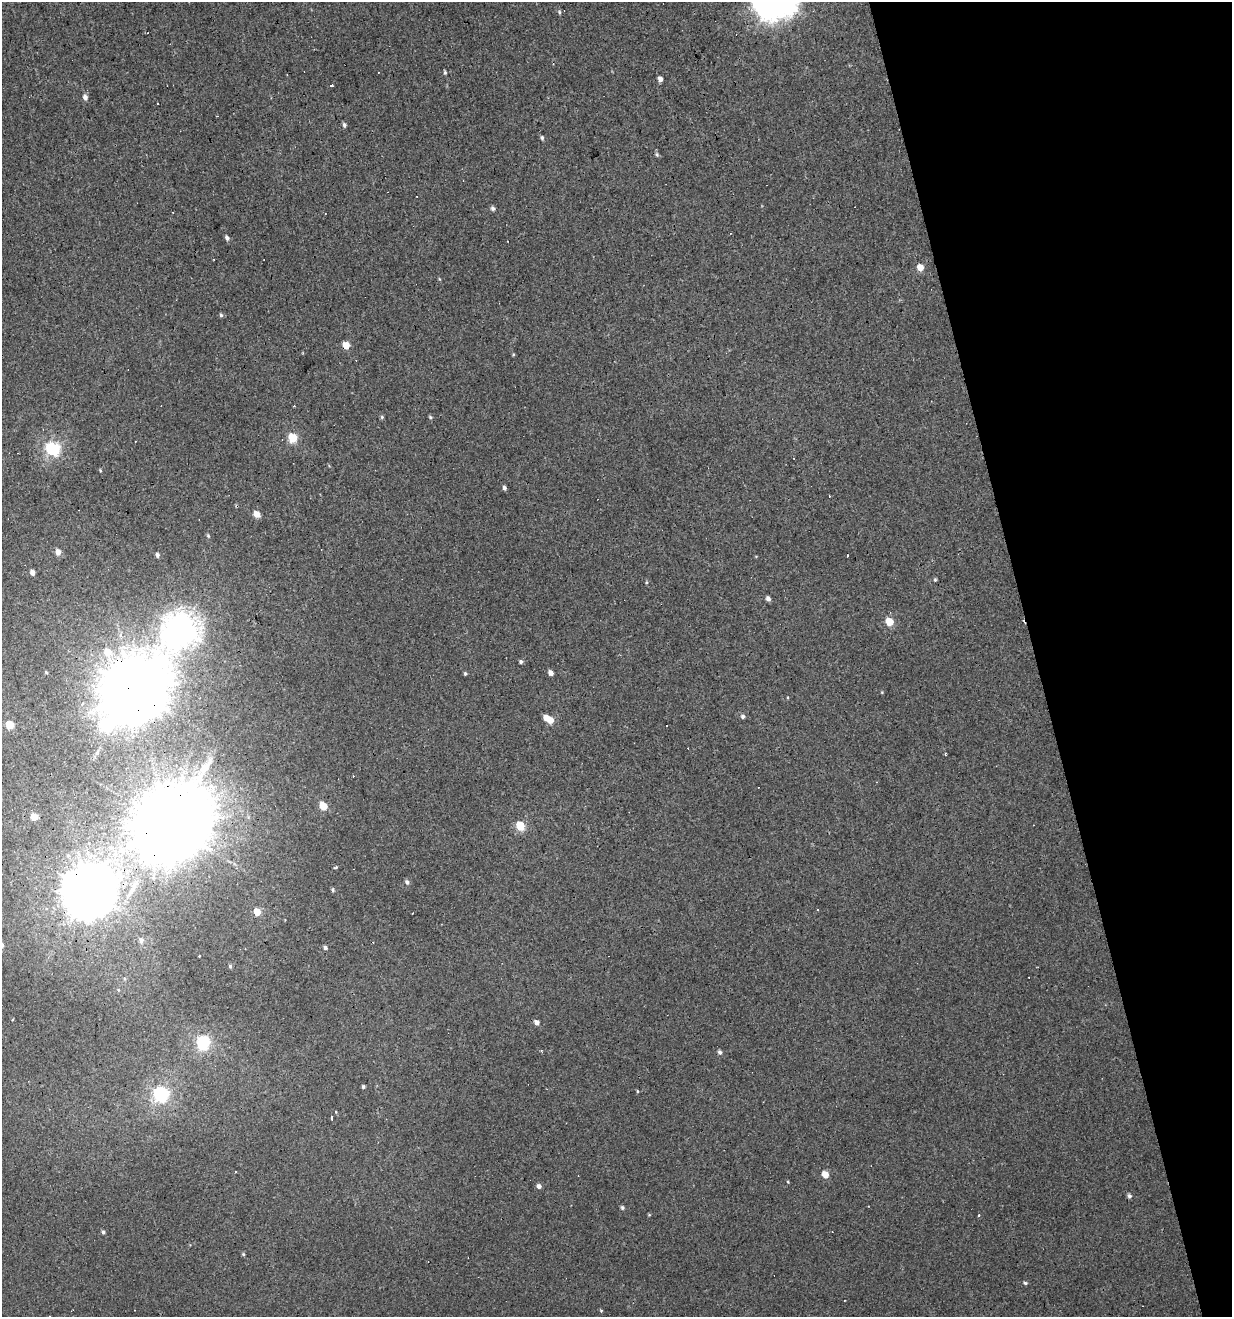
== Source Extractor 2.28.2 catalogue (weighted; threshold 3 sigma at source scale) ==
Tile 12 of 4 x 4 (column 4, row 3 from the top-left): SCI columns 3792-5021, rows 1316-2630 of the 5072 x 5261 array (HDU 1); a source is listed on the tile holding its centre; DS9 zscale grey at full resolution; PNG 1234 x 1319 px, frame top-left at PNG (2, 2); no overlay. Shown black and unused: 16% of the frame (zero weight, under 3 of 4 exposures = <1% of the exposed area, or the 3 px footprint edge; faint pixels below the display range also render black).
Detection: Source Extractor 2.28.2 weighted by HDU 2 'WHT'; one run over the whole footprint, this tile lists its part. Background 0.00193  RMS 0.0037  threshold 0.0167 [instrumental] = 3 sigma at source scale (4.5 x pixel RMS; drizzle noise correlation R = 1.50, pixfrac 1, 0.0396/0.0396 arcsec/px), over >= 5 px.
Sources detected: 90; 1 inside a brighter object's white glare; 18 cosmic-ray / hot-pixel residue — not listed; the other 71 listed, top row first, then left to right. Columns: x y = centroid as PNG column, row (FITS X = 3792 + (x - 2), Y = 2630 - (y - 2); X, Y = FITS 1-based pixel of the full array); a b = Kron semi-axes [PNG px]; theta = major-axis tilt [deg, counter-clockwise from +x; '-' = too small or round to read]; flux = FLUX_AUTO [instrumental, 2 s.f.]
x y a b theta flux
559 12 5 4 - 0.44
445 72 5 4 - 0.49
660 79 5 4 - 1.6
332 85 3 3 - 1.8
85 97 5 5 - 1.5
344 125 6 4 -83 0.79
542 138 5 5 - 0.65
657 154 7 4 -82 0.61
493 208 5 5 - 0.86
227 238 5 4 - 1
920 267 5 5 - 4.1
221 315 5 5 - 0.6
346 345 5 4 - 5.7
382 417 5 5 - 0.48
430 417 5 4 - 0.43
292 438 5 5 - 16
53 448 6 6 - 52
504 488 5 4 - 0.91
256 514 5 5 - 3.5
208 536 5 4 - 0.4
58 552 6 5 - 2.3
157 555 5 4 - 0.89
848 556 3 3 - 2.7
32 573 4 4 - 1.8
935 580 4 4 - 0.43
647 582 5 3 - 0.38
768 599 5 4 - 1.3
890 622 5 5 - 7.4
181 629 14 12 47 280
107 652 7 6 - 4.9
521 662 5 4 - 0.72
46 672 4 4 - 0.37
551 673 5 4 - 2
465 674 4 4 - 0.49
134 691 21 20 - 3400
743 716 5 5 - 0.79
546 718 5 5 - 3.1
550 720 5 5 - 3.8
10 725 5 5 - 9.8
945 754 3 3 - 0.34
204 770 19 10 70 5.7
323 806 5 5 - 8.9
34 817 5 4 - 5
170 826 23 21 61 5100
520 826 6 5 - 15
336 867 4 3 - 0.73
407 882 6 4 -69 0.92
333 890 5 4 - 0.5
88 891 18 17 - 1300
46 909 5 5 - 0.91
818 910 3 3 - 1.4
257 912 5 4 - 6
141 940 6 5 - 1
325 948 5 4 - 0.79
199 956 3 2 - 0.32
230 966 4 4 - 0.55
536 1022 5 4 - 1.8
203 1042 8 6 76 40
720 1052 5 5 - 0.8
363 1087 4 3 - 0.56
637 1091 5 3 - 0.32
160 1094 7 6 - 57
332 1117 3 3 - 5.2
825 1175 6 5 - 3.6
788 1182 4 3 - 0.3
539 1186 5 5 - 1.2
1129 1196 5 5 - 0.84
622 1207 5 4 - 0.6
103 1232 4 4 - 0.59
243 1254 5 4 - 0.45
1025 1283 5 4 - 0.52
Overlapping masked pixels (flux is a lower limit): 4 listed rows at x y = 346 345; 134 691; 170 826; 88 891